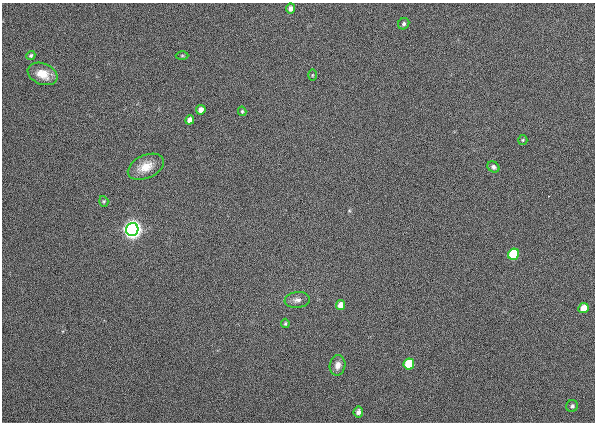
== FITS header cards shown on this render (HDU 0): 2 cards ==
NAXIS1  =                  593
NAXIS2  =                  420

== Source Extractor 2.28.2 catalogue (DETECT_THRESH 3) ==
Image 593 x 420 px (HDU 0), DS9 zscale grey, 1 PNG px = 1 image px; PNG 597 x 424 px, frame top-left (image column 1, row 420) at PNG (2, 3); each listed source drawn as its Kron ellipse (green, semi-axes under 4 px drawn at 4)
Background 610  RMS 11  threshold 31.8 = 3 sigma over >= 5 px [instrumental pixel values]
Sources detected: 23; all 23 listed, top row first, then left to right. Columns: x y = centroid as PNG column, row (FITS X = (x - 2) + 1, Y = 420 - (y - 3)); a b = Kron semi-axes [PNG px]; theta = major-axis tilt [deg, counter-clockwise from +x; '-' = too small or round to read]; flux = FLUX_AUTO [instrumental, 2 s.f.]
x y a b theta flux
290 8 5 4 - 3600
404 24 6 5 - 1700
31 55 5 4 - 1400
182 56 6 4 0 880
42 74 15 10 -22 11000
312 75 5 3 - 690
201 110 5 4 - 4700
242 111 5 3 - 1000
190 120 5 4 - 5300
523 140 5 4 - 830
146 167 19 11 25 11000
493 167 6 5 - 1900
104 201 5 4 - 890
132 229 6 6 - 970000
513 254 6 5 - 63000
297 300 12 8 7 3600
341 305 5 4 - 7000
583 308 5 5 - 12000
285 323 4 3 - 930
409 364 6 5 - 37000
338 365 10 7 80 5000
572 406 6 5 - 1800
358 412 5 4 - 2600